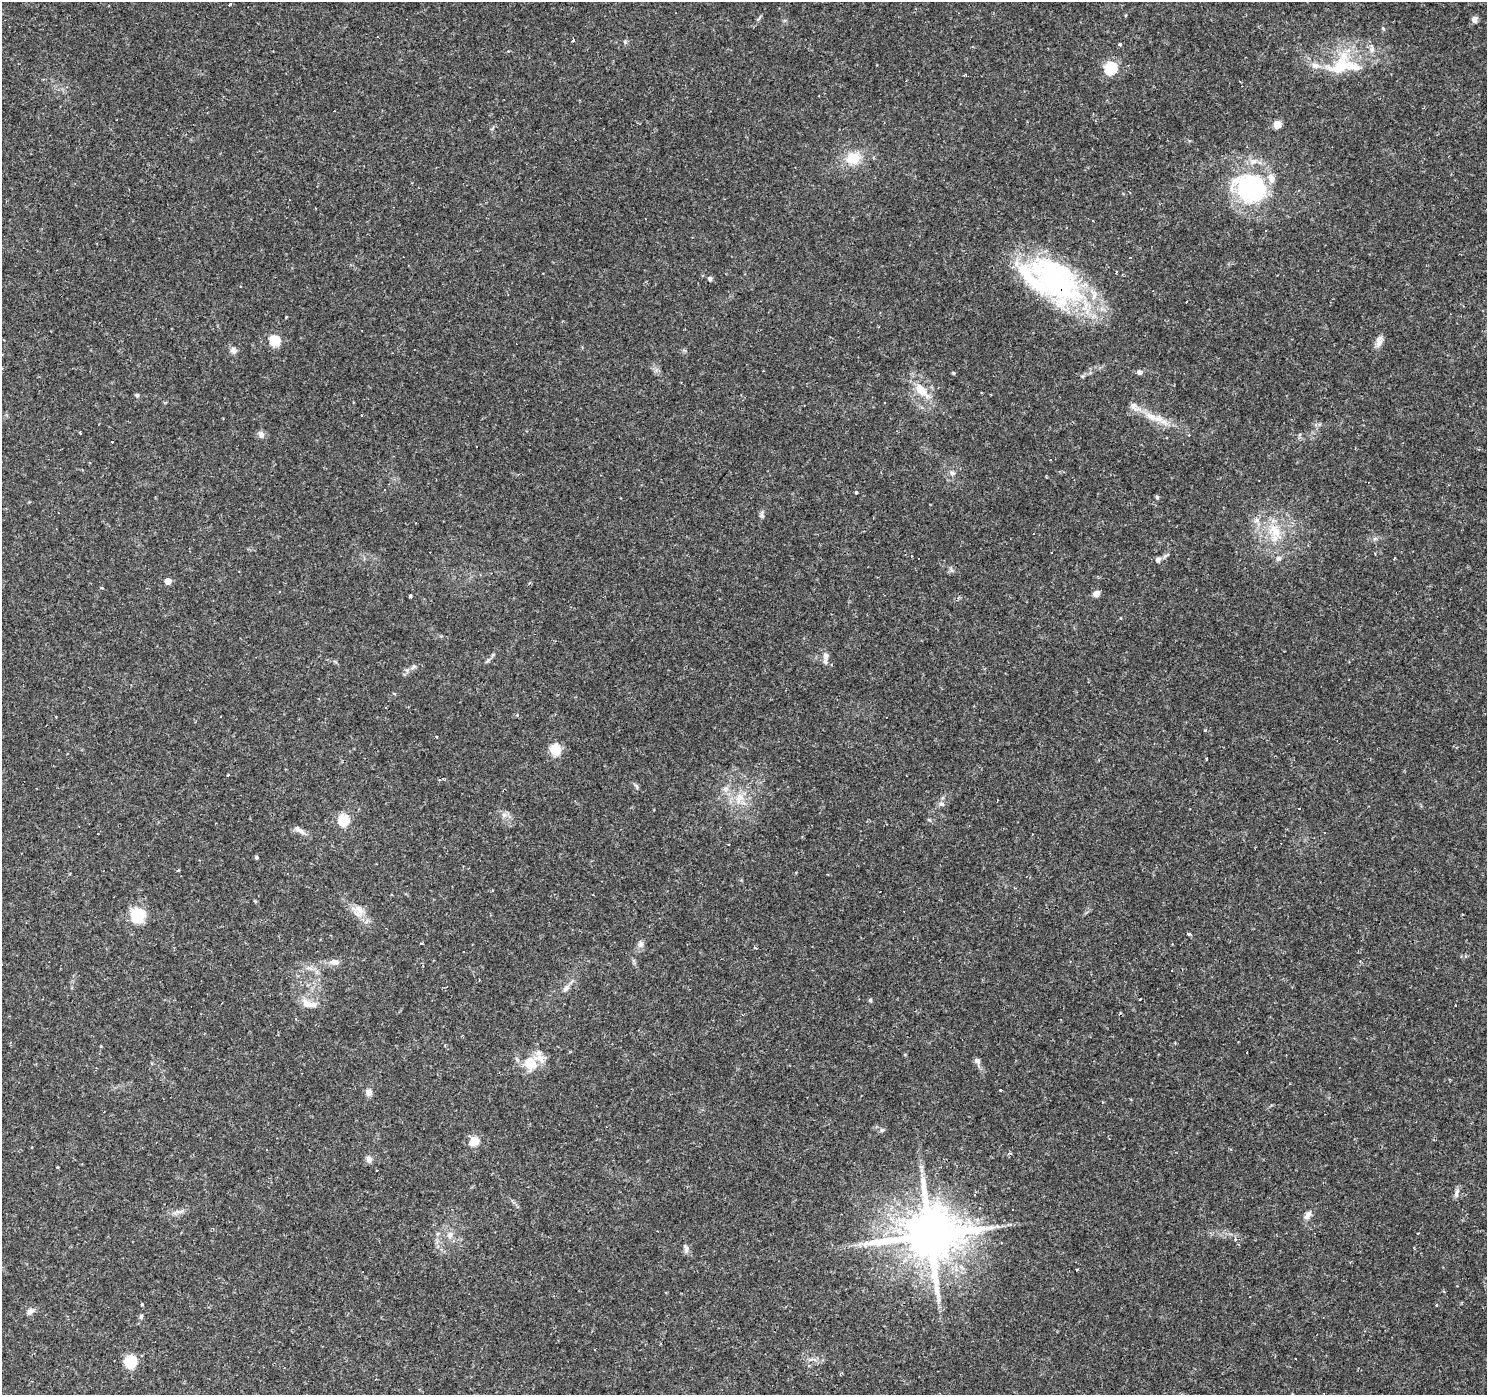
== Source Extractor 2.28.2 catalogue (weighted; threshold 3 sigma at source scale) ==
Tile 7 of 4 x 4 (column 3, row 2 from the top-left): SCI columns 2975-4459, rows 3031-4423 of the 5945 x 5993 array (HDU 1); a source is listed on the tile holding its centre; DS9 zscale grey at full resolution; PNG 1489 x 1397 px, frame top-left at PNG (2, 2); no overlay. Shown black and unused: <1% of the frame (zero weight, under 2 of 3 exposures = <1% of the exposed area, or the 3 px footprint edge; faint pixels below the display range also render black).
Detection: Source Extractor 2.28.2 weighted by HDU 2 'WHT'; one run over the whole footprint, this tile lists its part. Background 0.0655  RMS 0.0042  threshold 0.0191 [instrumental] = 3 sigma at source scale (4.5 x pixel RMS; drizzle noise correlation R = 1.50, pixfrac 1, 0.0396/0.0396 arcsec/px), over >= 5 px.
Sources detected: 150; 1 inside a brighter object's white glare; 35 cosmic-ray / hot-pixel residue — not listed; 9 inside a brighter listed object's ellipse — not listed separately; the other 105 listed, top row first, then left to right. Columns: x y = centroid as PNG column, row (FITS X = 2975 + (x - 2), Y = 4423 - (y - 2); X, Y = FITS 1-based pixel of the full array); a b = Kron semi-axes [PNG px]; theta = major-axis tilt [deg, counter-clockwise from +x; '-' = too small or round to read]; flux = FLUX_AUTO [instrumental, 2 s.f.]
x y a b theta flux
230 4 4 3 - 1.8
1474 19 8 7 - 1.7
377 37 3 2 - 0.38
573 40 4 3 - 0.79
1119 44 3 3 - 0.91
1343 65 52 28 6 28
1110 68 6 6 - 48
964 75 5 2 - 0.46
1277 124 5 5 - 11
853 158 17 14 13 10
1251 188 44 38 -24 51
1093 221 3 2 - 0.34
1266 230 3 2 - 0.27
710 279 5 5 - 1.3
1054 279 77 49 -45 81
286 317 3 3 - 0.34
275 340 7 7 - 16
1379 341 15 8 79 2.7
233 350 9 8 - 1.6
1140 372 7 6 - 1.4
953 373 4 3 - 0.53
921 390 23 11 -42 8.7
137 395 5 5 - 0.72
885 403 3 2 - 0.5
362 415 3 3 - 1
1151 416 20 9 -30 6.7
80 432 3 2 - 0.49
261 434 10 7 -58 1.7
112 442 3 2 - 0.58
476 446 2 2 - 0.36
952 473 8 7 - 1.6
856 492 4 3 - 0.46
1157 497 5 5 - 0.6
762 515 11 5 -90 1.2
1256 520 8 5 60 1.4
1275 531 25 16 -58 12
1033 533 3 3 - 0.84
1275 552 5 5 - 0.76
912 556 3 2 - 0.63
1278 558 7 7 - 1.3
1394 558 5 2 - 0.3
1158 559 8 6 60 1.4
168 581 5 4 - 5.4
103 588 4 3 - 0.54
1096 594 8 7 - 2.4
410 596 3 3 - 1
825 657 11 8 87 2.2
487 661 9 4 45 0.9
413 667 9 4 42 1.1
1349 680 3 2 - 0.35
395 694 4 4 - 0.69
386 708 3 2 - 0.4
1205 731 3 3 - 0.91
556 750 8 7 - 13
1206 759 3 3 - 0.86
636 786 8 4 -53 0.75
726 789 8 6 20 1.6
739 798 16 10 62 5.3
941 804 8 7 - 1.4
504 815 7 7 - 1.6
344 820 6 6 - 34
297 829 10 7 -41 1.9
256 857 4 4 - 0.66
178 870 3 3 - 1.8
880 892 2 2 - 0.36
358 910 17 12 70 4.3
138 915 8 8 - 31
385 928 3 2 - 0.27
1189 934 3 3 - 1.1
421 943 4 3 - 0.4
641 944 9 8 - 1.6
755 948 4 3 - 0.52
334 962 13 8 -12 2.5
566 988 11 6 47 1.8
1139 999 3 3 - 1.4
870 1000 6 4 -78 0.69
307 1004 12 11 - 4.1
539 1058 21 10 -36 4.4
977 1061 11 6 -68 1.7
528 1065 22 12 -55 6.7
1001 1090 3 3 - 1.1
369 1092 10 8 -79 1.9
882 1130 6 5 - 0.81
474 1141 5 5 - 19
266 1149 3 2 - 0.36
369 1159 9 7 -84 1.9
58 1167 4 3 - 0.36
923 1183 30 8 -86 7
1456 1193 11 6 71 1.7
179 1211 12 4 0 1.7
1308 1215 14 7 55 2.3
1417 1233 3 2 - 0.39
450 1235 10 8 64 2.4
884 1235 7 5 23 1.7
930 1235 17 14 25 3000
686 1248 15 5 -75 1.6
1077 1270 3 2 - 0.46
142 1304 3 3 - 0.72
1436 1305 3 3 - 0.42
30 1311 11 7 26 1.8
141 1316 6 5 - 0.87
595 1350 2 2 - 0.41
130 1361 8 7 - 23
809 1366 5 3 - 0.54
376 1379 4 3 - 0.34
Overlapping masked pixels (flux is a lower limit): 1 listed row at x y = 1054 279
Unlisted compact peaks at least as high as the median listed source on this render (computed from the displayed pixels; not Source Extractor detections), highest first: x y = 625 42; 1383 28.